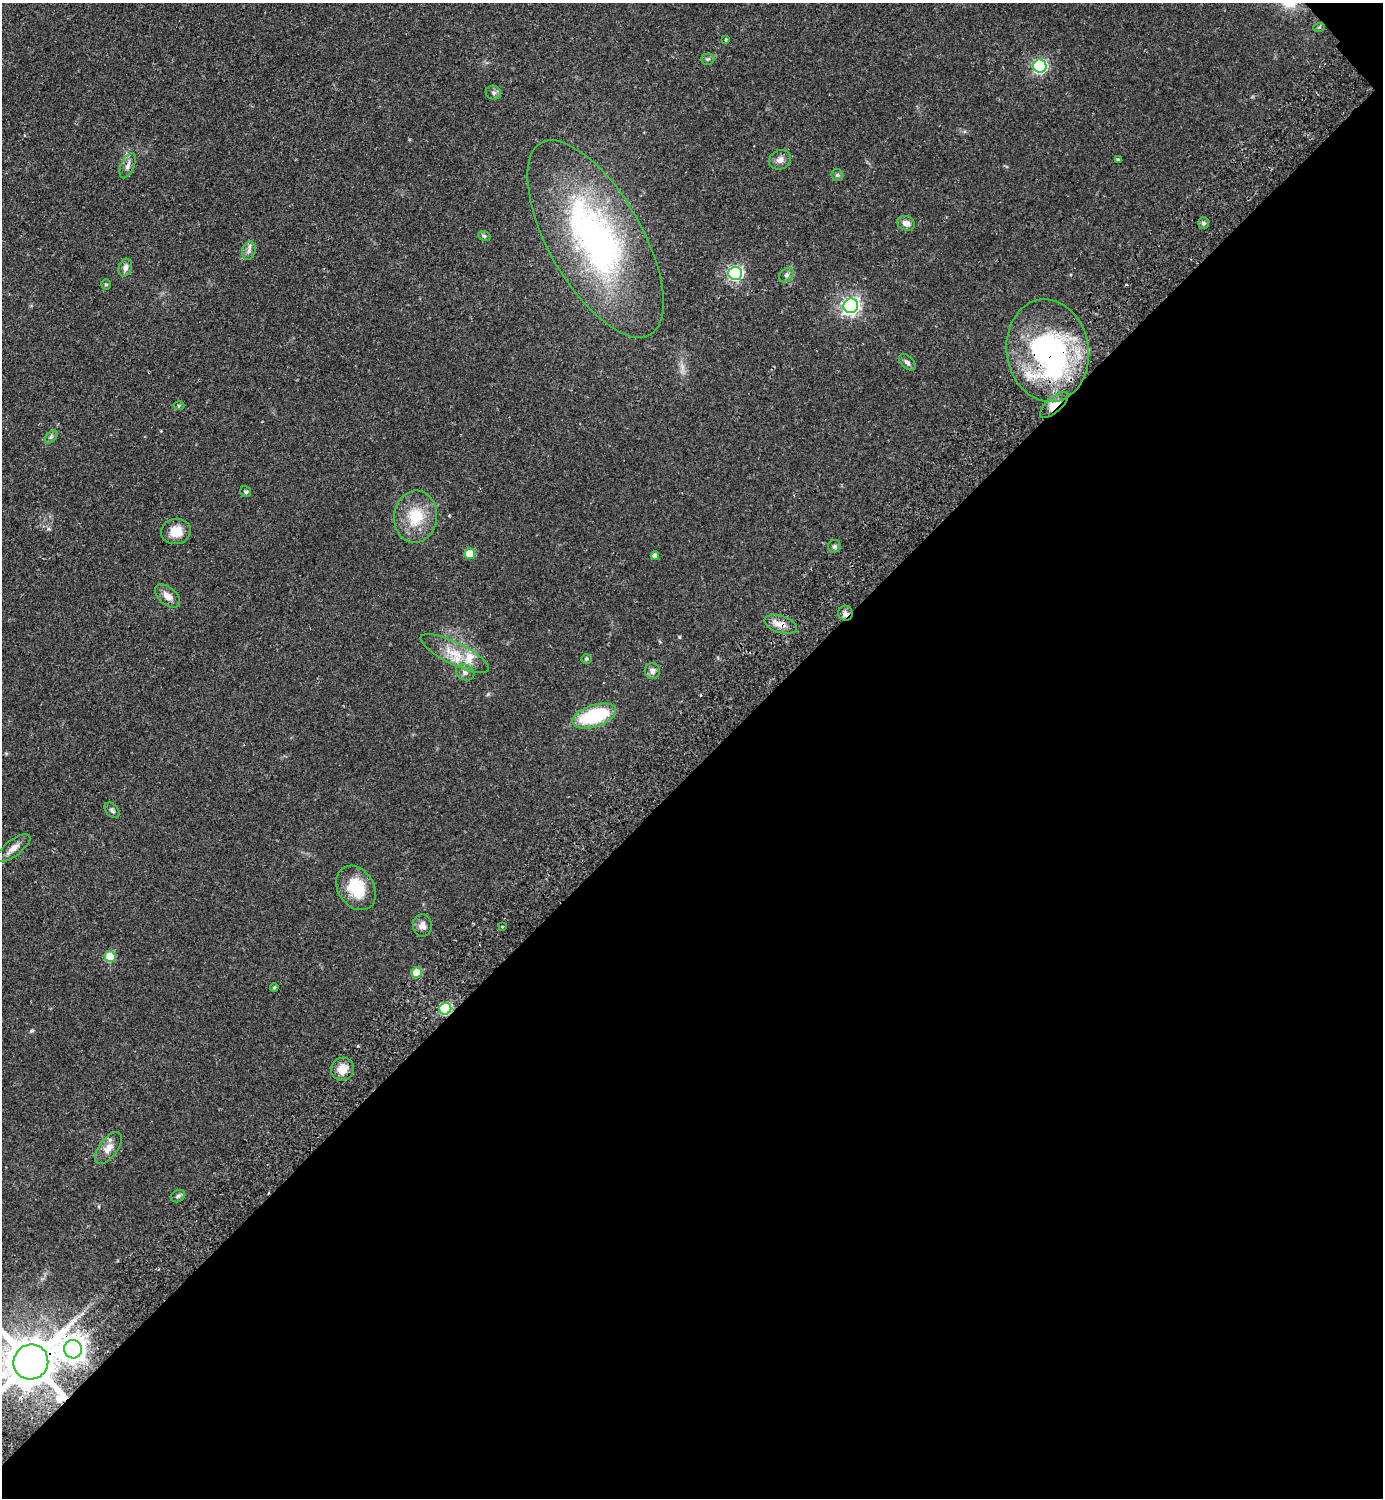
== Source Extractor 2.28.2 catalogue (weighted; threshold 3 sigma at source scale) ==
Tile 12 of 4 x 4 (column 4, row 3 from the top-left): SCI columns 4487-5867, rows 1541-3036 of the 6069 x 6073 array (HDU 1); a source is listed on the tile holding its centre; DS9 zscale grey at full resolution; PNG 1385 x 1500 px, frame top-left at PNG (2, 3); each listed source drawn as its Kron ellipse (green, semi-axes under 4 px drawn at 4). Shown black and unused: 49% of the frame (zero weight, under 2 of 3 exposures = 3% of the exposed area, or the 3 px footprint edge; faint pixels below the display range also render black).
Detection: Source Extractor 2.28.2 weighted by HDU 2 'WHT'; one run over the whole footprint, this tile lists its part. Background 0.142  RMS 0.0068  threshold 0.0305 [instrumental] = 3 sigma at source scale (4.5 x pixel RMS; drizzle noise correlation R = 1.50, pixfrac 1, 0.05/0.05 arcsec/px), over >= 5 px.
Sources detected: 54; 1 inside a brighter object's white glare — neither listed nor drawn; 1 inside a brighter listed object's ellipse — not listed separately; the other 52 listed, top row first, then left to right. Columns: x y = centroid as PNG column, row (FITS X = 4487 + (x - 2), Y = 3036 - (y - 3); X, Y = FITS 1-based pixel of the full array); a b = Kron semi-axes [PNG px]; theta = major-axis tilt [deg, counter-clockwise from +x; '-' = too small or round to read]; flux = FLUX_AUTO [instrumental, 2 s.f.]
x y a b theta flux
1319 27 6 3 19 0.81
726 39 4 3 - 0.97
708 59 7 5 1 1.3
1040 66 6 6 - 130
493 93 8 7 - 1.8
1119 159 3 3 - 1.4
780 160 11 9 24 3.6
128 166 13 6 67 3
837 175 6 5 - 1.2
906 223 9 7 -24 3.8
1203 223 6 5 - 1.3
484 236 6 4 -22 1
595 239 110 46 -60 200
249 251 9 6 75 2.5
125 268 9 6 73 3
735 273 7 6 - 140
786 275 8 6 41 1.7
106 285 5 4 - 0.87
851 306 7 7 - 250
1048 351 52 41 -81 150
907 362 10 6 -45 1.9
1054 405 18 7 42 8.2
179 406 5 3 - 0.75
51 437 7 4 45 1.5
246 492 6 5 - 1.2
416 517 26 21 84 22
176 531 15 12 9 10
834 546 6 6 - 1.5
470 554 5 5 - 16
655 556 4 4 - 3.6
167 596 15 8 -40 5.2
845 613 7 7 - 2.9
781 624 17 8 -17 6.2
455 654 38 11 -26 16
586 659 5 5 - 0.9
652 671 8 7 - 2.9
465 672 9 7 -28 2.7
594 716 23 11 18 45
112 810 9 6 -46 1.6
13 848 20 8 37 5.1
356 888 24 18 -56 22
422 926 11 9 -87 4
502 927 3 2 - 0.66
110 956 5 5 - 24
417 972 5 5 - 13
274 987 4 3 - 0.87
445 1009 6 6 - 59
342 1069 11 11 - 8.7
108 1148 18 9 53 6.5
178 1196 7 6 - 1.4
73 1349 9 9 - 740
31 1362 18 17 - 4200
Overlapping masked pixels (flux is a lower limit): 7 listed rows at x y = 1048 351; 1054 405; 845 613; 781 624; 445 1009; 73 1349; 31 1362
Isophote crosses this tile's border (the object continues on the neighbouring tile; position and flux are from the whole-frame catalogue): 1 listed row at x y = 31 1362